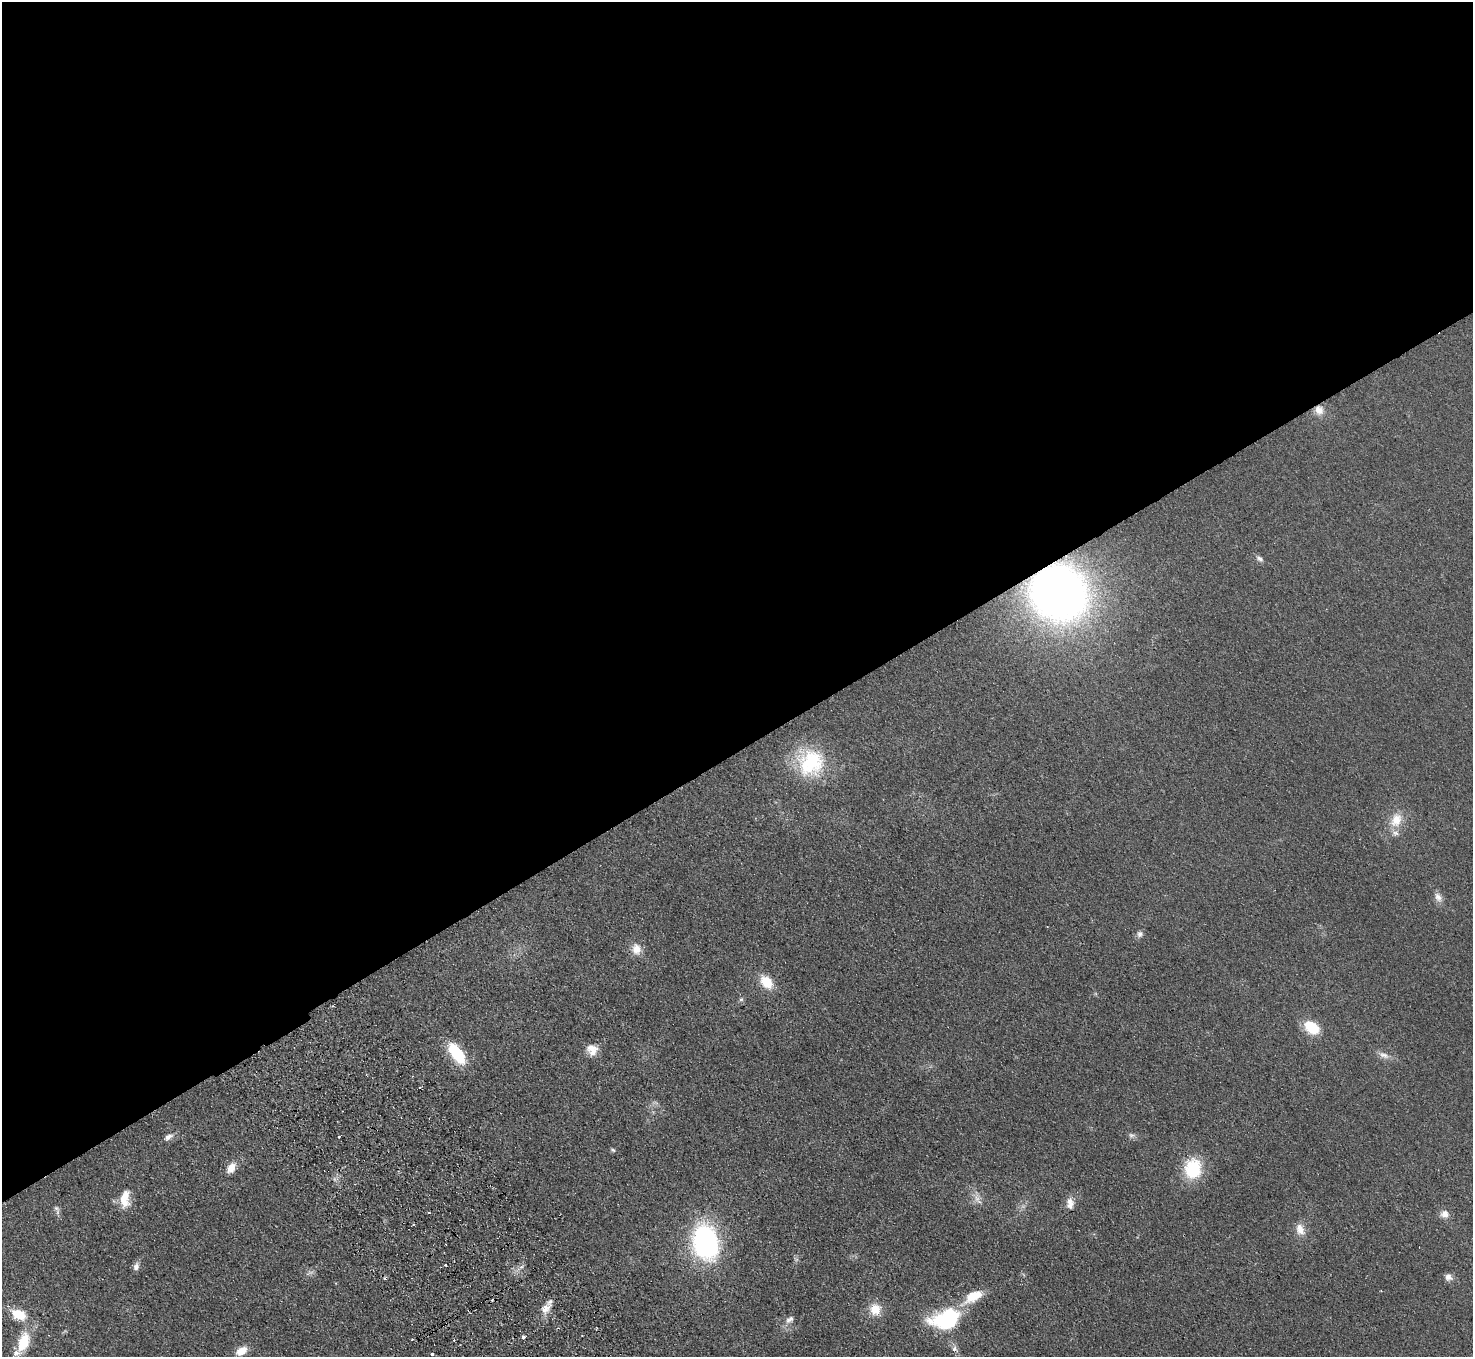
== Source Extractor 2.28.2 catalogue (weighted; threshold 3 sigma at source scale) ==
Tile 2 of 4 x 4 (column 2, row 1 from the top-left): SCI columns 1522-2992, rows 4263-5617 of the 5984 x 5950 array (HDU 1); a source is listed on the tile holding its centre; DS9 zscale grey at full resolution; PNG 1475 x 1359 px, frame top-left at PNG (2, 2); no overlay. Shown black and unused: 56% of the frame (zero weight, under 2 of 3 exposures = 3% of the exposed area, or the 3 px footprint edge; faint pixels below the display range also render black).
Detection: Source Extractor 2.28.2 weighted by HDU 2 'WHT'; one run over the whole footprint, this tile lists its part. Background 0.0733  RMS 0.01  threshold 0.0457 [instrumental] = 3 sigma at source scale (4.5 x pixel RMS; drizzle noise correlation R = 1.50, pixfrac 1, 0.05/0.05 arcsec/px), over >= 5 px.
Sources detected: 52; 4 cosmic-ray / hot-pixel residue — not listed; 3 inside a brighter listed object's ellipse — not listed separately; the other 45 listed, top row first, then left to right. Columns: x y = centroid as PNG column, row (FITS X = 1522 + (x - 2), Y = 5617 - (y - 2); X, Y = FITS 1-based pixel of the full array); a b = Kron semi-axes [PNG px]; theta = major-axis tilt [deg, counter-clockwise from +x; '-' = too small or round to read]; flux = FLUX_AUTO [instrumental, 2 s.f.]
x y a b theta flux
1319 410 13 11 -69 9.4
1259 559 10 6 -37 3.6
1059 593 47 43 -30 660
811 762 37 35 -61 70
1396 820 21 15 64 18
1438 897 14 9 -63 6.2
1140 934 9 8 - 3.6
636 949 14 11 -86 11
766 982 18 12 -49 20
741 999 6 5 - 1.8
1312 1027 13 10 -35 37
592 1050 14 13 - 11
457 1053 24 11 -54 47
1384 1055 16 7 -24 6.6
1132 1135 9 7 -10 3.1
168 1137 12 7 34 4.8
339 1137 3 3 - 3.4
613 1150 6 5 - 1.7
231 1168 14 8 60 9.6
1193 1169 19 16 83 53
125 1199 22 12 84 17
977 1199 18 7 -62 6.9
1070 1203 16 9 -87 7.7
56 1208 9 6 -38 2.7
1445 1214 11 10 - 6.8
1300 1229 16 11 -67 11
706 1242 36 25 -79 160
445 1265 3 3 - 1.1
136 1266 10 7 72 4.5
521 1267 7 4 19 2.2
310 1273 14 3 24 2.4
1448 1277 10 9 - 4.9
973 1296 26 12 30 23
545 1309 12 11 - 8.6
875 1309 15 14 - 15
19 1314 17 11 -23 23
947 1318 29 18 20 98
789 1320 13 7 36 4.8
524 1337 4 3 - 18
412 1339 3 2 - 1.6
454 1340 3 2 - 0.99
23 1342 27 13 70 29
955 1348 8 7 - 3.6
241 1351 13 8 30 12
432 1354 4 3 - 1.9
Overlapping masked pixels (flux is a lower limit): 2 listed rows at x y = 1319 410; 1059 593